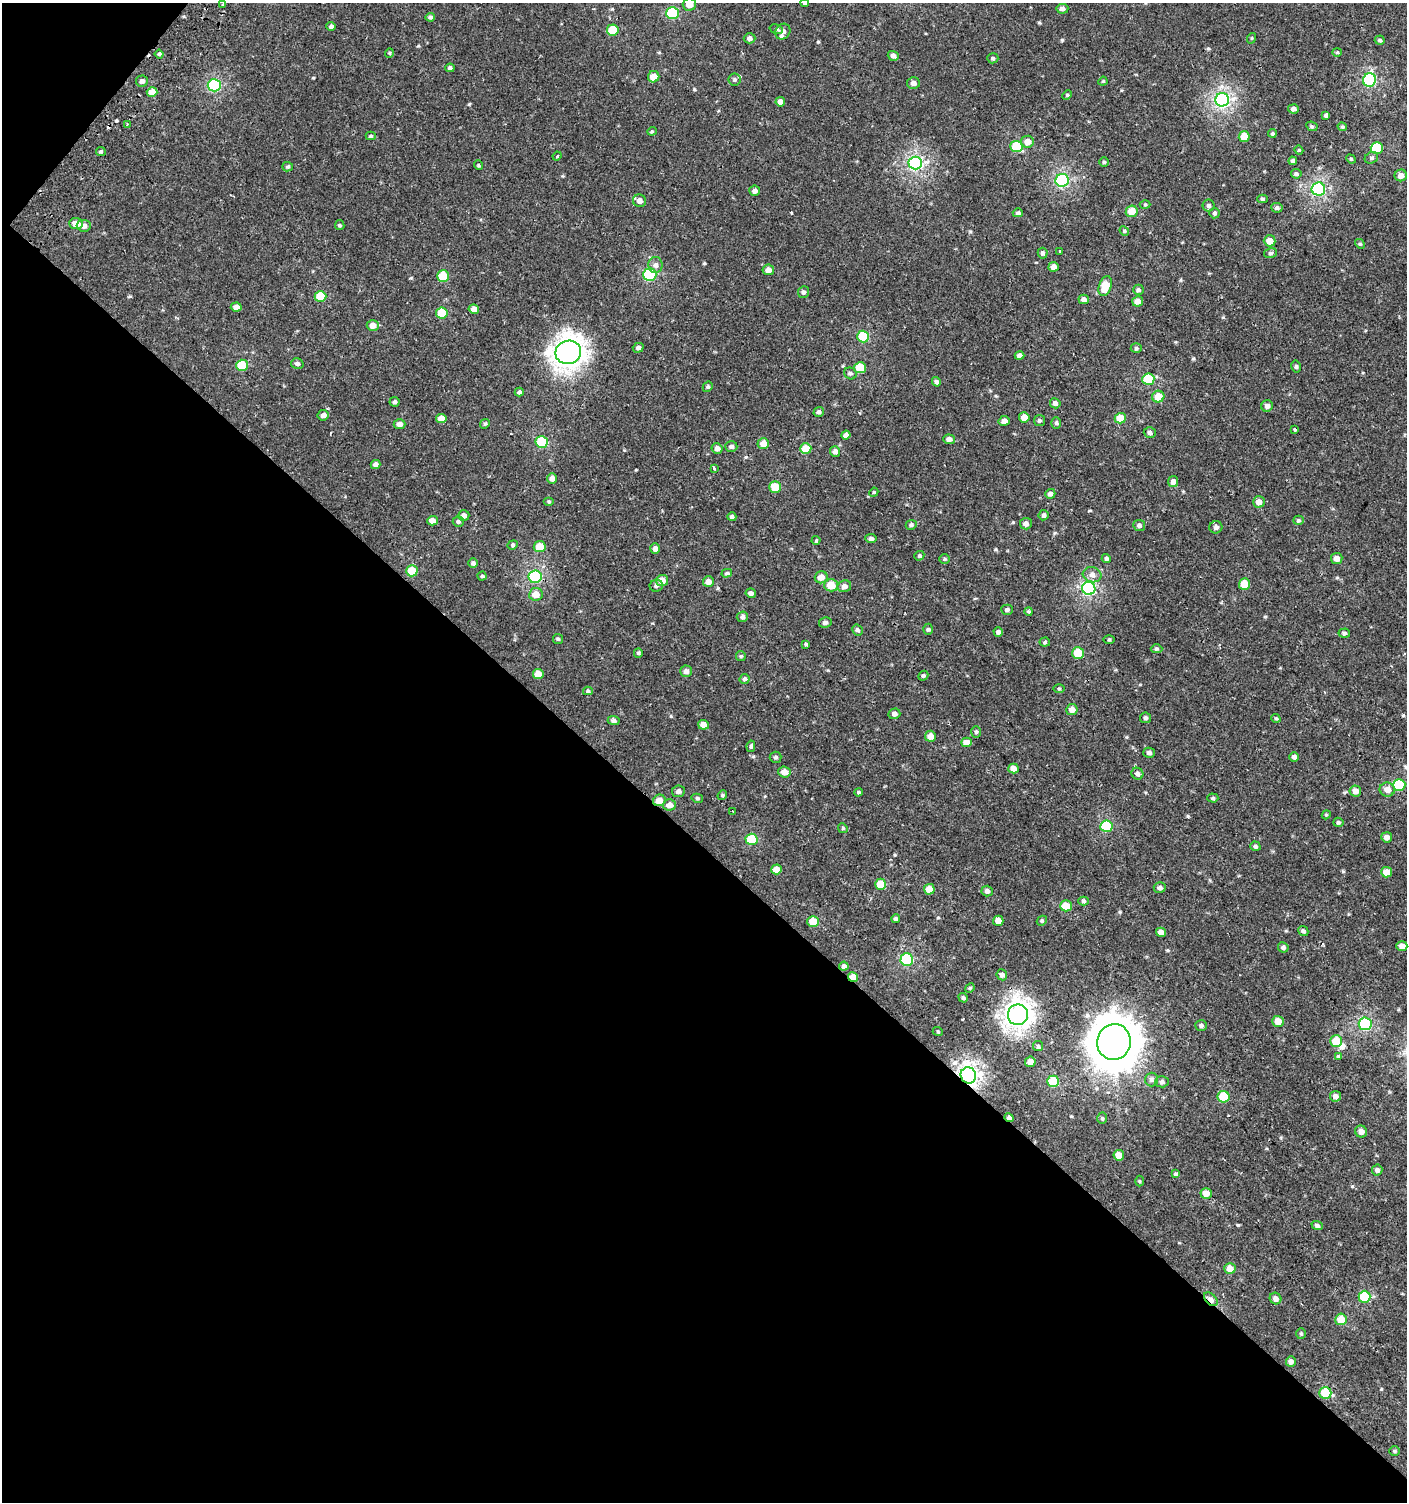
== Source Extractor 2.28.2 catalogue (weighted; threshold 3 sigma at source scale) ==
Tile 9 of 4 x 4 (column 1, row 3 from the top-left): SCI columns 171-1575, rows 1539-3038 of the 6059 x 6037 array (HDU 1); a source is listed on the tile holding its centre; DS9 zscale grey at full resolution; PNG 1409 x 1504 px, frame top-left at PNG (2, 3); each listed source drawn as its Kron ellipse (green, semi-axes under 4 px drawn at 4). Shown black and unused: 45% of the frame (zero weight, under 2 of 3 exposures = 2% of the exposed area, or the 3 px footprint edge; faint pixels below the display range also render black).
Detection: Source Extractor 2.28.2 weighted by HDU 2 'WHT'; one run over the whole footprint, this tile lists its part. Background 7.57e-04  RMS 0.0025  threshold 0.0114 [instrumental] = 3 sigma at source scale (4.5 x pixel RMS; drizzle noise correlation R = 1.50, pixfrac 1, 0.0396/0.0396 arcsec/px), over >= 5 px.
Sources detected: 288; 1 inside a brighter object's white glare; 3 cosmic-ray / hot-pixel residue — neither listed nor drawn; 1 inside a brighter listed object's ellipse — not listed separately; the other 283 listed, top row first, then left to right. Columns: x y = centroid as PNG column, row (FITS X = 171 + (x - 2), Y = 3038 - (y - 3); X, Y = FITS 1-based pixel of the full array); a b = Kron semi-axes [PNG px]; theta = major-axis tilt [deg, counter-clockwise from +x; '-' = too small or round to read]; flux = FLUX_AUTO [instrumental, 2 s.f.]
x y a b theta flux
805 3 4 4 - 0.36
689 4 6 6 - 2.6
223 5 3 3 - 0.42
1062 9 6 5 - 0.74
672 13 6 6 - 15
430 17 5 4 - 0.46
331 26 4 4 - 0.58
776 29 7 4 -16 0.47
613 30 6 5 - 7.4
783 32 8 7 - 1.2
750 38 6 5 - 0.78
1252 38 5 3 - 0.2
1380 40 5 4 - 0.47
1337 52 4 4 - 0.25
389 53 5 4 - 0.3
159 54 4 4 - 0.41
893 56 5 4 - 0.84
993 58 5 5 - 0.4
450 68 4 4 - 0.47
654 77 6 5 - 3
734 79 6 6 - 0.47
1369 80 7 6 - 24
142 81 6 5 - 0.86
1103 81 5 3 - 0.22
913 83 6 6 - 1.1
214 85 6 6 - 23
152 92 5 5 - 3.1
1067 95 5 4 - 0.31
1222 100 7 6 - 50
780 102 5 4 - 1.4
1293 109 5 4 - 0.72
1326 115 4 4 - 0.5
127 124 2 2 - 0.21
1312 126 6 4 -27 0.34
1342 127 5 3 - 0.3
652 131 4 4 - 0.29
1272 133 4 4 - 0.32
371 136 5 4 - 0.31
1244 136 5 5 - 3.9
1027 142 6 6 - 2.1
1016 146 6 5 - 9.7
1377 148 6 6 - 12
1299 150 4 4 - 0.26
101 152 5 4 - 0.35
557 156 4 3 - 0.28
1371 158 7 5 28 0.58
1351 159 5 4 - 0.25
1293 161 4 4 - 0.61
1104 162 5 5 - 0.34
915 163 6 6 - 48
478 165 5 3 - 0.24
288 167 5 4 - 0.39
1296 174 5 4 - 0.5
1401 175 6 6 - 1.5
1062 180 6 6 - 31
1318 189 7 6 - 33
755 191 5 5 - 0.87
1262 199 5 4 - 0.41
640 201 6 6 - 1.2
1145 205 5 3 - 0.26
1209 206 6 6 - 0.69
1277 208 6 5 - 0.58
1132 211 6 5 - 4.3
1018 213 5 4 - 0.53
1214 213 5 5 - 0.46
76 224 7 5 -4 2.6
340 225 5 4 - 0.3
84 226 7 6 - 1.2
1124 231 5 4 - 0.3
1270 241 6 5 - 2.5
1360 244 5 4 - 0.31
1060 251 3 3 - 0.45
1043 253 5 5 - 0.54
1271 253 6 5 - 0.46
655 265 8 7 - 0.99
1054 267 5 5 - 1.2
768 270 6 5 - 1.2
650 275 6 6 - 20
443 276 6 5 - 8.1
1105 286 10 6 72 5.4
1138 290 5 5 - 0.59
804 292 6 5 - 0.59
320 296 6 5 - 6.8
1084 299 5 4 - 0.83
1138 301 5 5 - 1.8
236 307 5 4 - 1.2
474 309 5 4 - 0.99
442 313 6 5 - 7.1
373 325 6 5 - 1.7
863 336 6 6 - 10
638 348 5 5 - 0.69
1136 348 5 4 - 0.37
568 352 13 11 20 170
1019 356 5 4 - 1.1
297 364 6 5 - 0.59
242 365 6 5 - 9.3
1296 366 6 4 -76 0.38
860 368 6 5 - 7
850 373 6 5 - 0.53
1148 379 6 5 - 8.1
936 382 5 4 - 0.53
708 387 5 4 - 0.38
519 392 4 4 - 0.57
1158 397 6 6 - 4.1
395 402 5 5 - 0.46
1055 403 5 5 - 0.78
1267 406 6 5 - 0.85
819 412 5 4 - 0.56
323 415 5 5 - 0.9
1024 417 5 5 - 2.3
441 418 5 4 - 1.8
1120 418 5 5 - 4.5
1039 420 5 5 - 0.43
1004 421 5 5 - 1.6
1056 423 6 5 - 0.43
400 424 6 5 - 1.2
485 424 5 4 - 0.36
1295 429 3 3 - 0.93
1150 433 6 5 - 0.69
846 435 4 4 - 0.91
949 439 6 4 -4 1.1
542 442 6 6 - 13
763 443 6 5 - 2.6
731 447 6 5 - 0.58
717 448 5 5 - 1.1
806 448 6 5 - 4.7
835 451 5 5 - 0.95
375 464 5 4 - 1.1
714 468 3 3 - 0.45
552 478 5 5 - 1.1
1173 482 5 5 - 1.1
775 487 6 6 - 4.1
874 492 4 3 - 0.25
1050 494 5 5 - 0.84
549 501 5 3 - 0.3
1259 502 6 5 - 1.8
1044 515 5 5 - 0.51
464 516 6 5 - 1.2
732 517 4 4 - 0.59
1298 520 5 4 - 0.42
432 521 5 5 - 1.5
458 521 5 5 - 0.52
1026 524 6 6 - 1
911 525 5 4 - 0.44
1139 525 6 5 - 0.67
1216 527 6 6 - 0.81
871 539 6 4 -9 0.63
816 540 4 4 - 0.3
513 545 5 4 - 0.35
540 547 6 5 - 4.5
655 548 5 5 - 0.99
919 556 5 4 - 0.4
1106 558 4 4 - 0.5
1337 558 5 5 - 1.5
945 559 5 5 - 0.34
473 563 5 4 - 0.59
412 571 6 5 - 7.5
727 573 5 4 - 0.38
1092 575 9 7 -15 1.3
482 576 4 4 - 0.31
535 577 6 6 - 23
821 577 6 6 - 2.4
662 580 6 5 - 2.3
708 581 5 5 - 1.4
1244 584 5 5 - 4.6
831 585 7 6 - 4.3
656 586 6 6 - 0.62
844 586 7 6 - 1.2
1089 588 6 6 - 33
751 593 5 4 - 0.61
536 594 7 6 - 2.5
1007 610 6 5 - 0.6
1029 611 4 3 - 0.31
742 617 6 5 - 0.64
825 623 6 5 - 0.83
928 629 5 5 - 0.4
857 630 5 5 - 0.51
998 632 5 4 - 0.71
1344 633 6 4 4 0.53
558 639 5 5 - 0.36
1109 639 5 3 - 0.28
1045 642 5 4 - 0.38
806 644 3 3 - 0.79
1156 649 6 4 0 0.36
638 653 5 4 - 0.29
1078 653 6 6 - 7.3
741 656 5 5 - 0.29
686 671 6 6 - 0.96
538 674 5 5 - 3.5
923 676 5 4 - 0.42
745 679 5 5 - 0.71
1059 689 5 3 - 0.27
588 691 5 4 - 0.38
1072 709 6 5 - 1.6
894 714 6 5 - 0.89
1145 718 5 5 - 0.52
1276 718 5 4 - 0.3
614 721 6 4 -2 0.71
703 725 5 5 - 2
976 732 6 5 - 0.4
930 736 5 5 - 2
966 742 5 5 - 2.4
751 746 6 4 80 0.45
1149 753 6 5 - 0.75
776 757 6 5 - 0.49
1294 757 5 5 - 0.7
1013 769 5 5 - 2.2
784 772 6 5 - 2.1
1137 774 6 5 - 0.67
1399 785 6 6 - 13
1387 789 7 7 - 1.7
678 791 6 6 - 0.75
1355 791 6 5 - 1.5
858 792 4 3 - 0.32
722 795 5 4 - 0.34
697 798 6 4 -13 0.43
1213 798 5 4 - 0.38
659 800 6 5 - 2.3
670 805 6 5 - 1.7
733 811 3 2 - 0.35
1326 815 4 3 - 0.23
1338 822 5 4 - 0.39
1106 826 6 6 - 12
843 828 5 4 - 0.31
1387 837 5 5 - 1.1
751 839 6 5 - 11
1255 846 5 4 - 0.42
776 869 5 5 - 2.3
1387 872 5 5 - 2.6
881 884 5 5 - 6.1
1160 888 6 5 - 0.75
929 889 5 5 - 3.3
987 891 5 5 - 0.81
1083 901 5 4 - 0.47
1066 906 6 5 - 4.6
896 919 4 4 - 0.52
998 921 5 5 - 1.9
1042 921 5 4 - 0.38
813 922 5 5 - 5.3
1303 931 5 5 - 0.56
1161 932 5 4 - 1.4
1402 946 5 5 - 1.7
1283 947 5 5 - 0.5
907 959 6 6 - 22
844 966 4 4 - 0.73
1002 975 5 5 - 0.84
853 977 5 4 - 4
970 988 5 4 - 0.28
963 998 5 4 - 0.41
1018 1015 10 10 - 120
1278 1021 5 5 - 2.6
1365 1024 6 6 - 24
1201 1025 6 5 - 0.49
938 1032 5 3 - 0.23
1336 1041 6 6 - 5.4
1114 1042 18 17 - 850
1038 1046 5 5 - 0.4
1338 1056 4 3 - 1.8
1030 1062 5 5 - 2
968 1075 8 7 - 79
1152 1079 7 6 - 0.63
1053 1081 6 6 - 10
1162 1082 6 5 - 0.7
1335 1096 5 5 - 1
1223 1097 6 6 - 7.8
1009 1118 5 4 - 0.87
1102 1118 6 5 - 0.36
1361 1132 6 5 - 1.3
1119 1155 5 5 - 3.3
1377 1170 5 5 - 0.81
1175 1174 3 3 - 1.6
1140 1181 5 3 - 0.26
1206 1193 5 5 - 2.7
1317 1226 5 4 - 0.61
1230 1268 5 5 - 2.6
1364 1297 6 6 - 11
1211 1299 8 5 -45 1.4
1276 1299 6 5 - 1.1
1341 1319 6 6 - 4.6
1301 1334 5 5 - 0.35
1291 1361 5 5 - 1.1
1325 1393 6 6 - 8
1395 1451 5 4 - 0.33
Overlapping masked pixels (flux is a lower limit): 5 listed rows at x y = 659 800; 853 977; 968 1075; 1009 1118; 1211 1299
Isophote crosses this tile's border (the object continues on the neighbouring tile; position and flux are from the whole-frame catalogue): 2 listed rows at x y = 805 3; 689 4
Unlisted compact peaks at least as high as the median listed source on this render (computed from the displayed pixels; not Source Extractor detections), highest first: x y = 1238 1225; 1062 40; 818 42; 116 121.